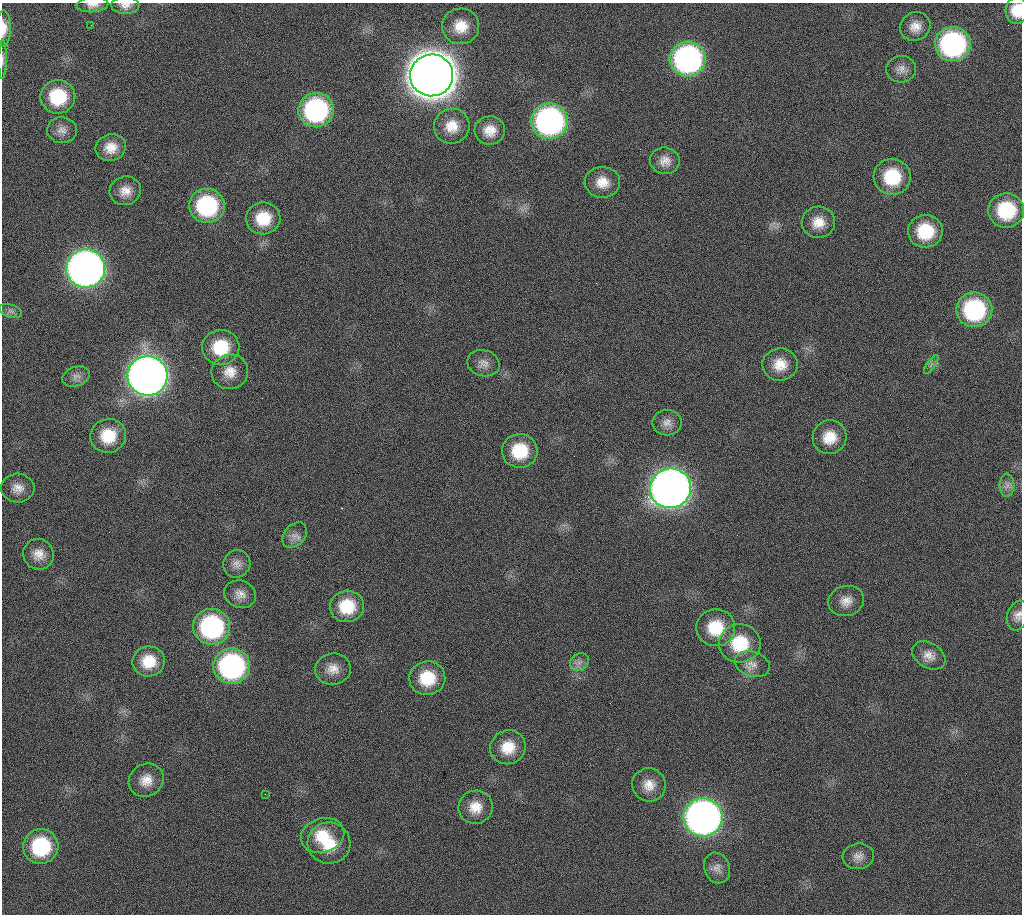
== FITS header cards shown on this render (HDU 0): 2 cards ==
NAXIS1  =                 1020 / length of data axis 1
NAXIS2  =                 912  / length of data axis 2

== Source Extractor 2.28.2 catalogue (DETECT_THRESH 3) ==
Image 1020 x 912 px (HDU 0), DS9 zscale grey, 1 PNG px = 1 image px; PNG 1024 x 916 px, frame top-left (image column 1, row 912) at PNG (2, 3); each listed source drawn as its Kron ellipse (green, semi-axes under 4 px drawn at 4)
Background 272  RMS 17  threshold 51.1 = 3 sigma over >= 5 px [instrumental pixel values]
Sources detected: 73; all 73 listed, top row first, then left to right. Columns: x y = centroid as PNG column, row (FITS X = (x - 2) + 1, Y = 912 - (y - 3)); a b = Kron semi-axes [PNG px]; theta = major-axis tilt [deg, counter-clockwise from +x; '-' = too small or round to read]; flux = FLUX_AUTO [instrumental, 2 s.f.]
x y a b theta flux
92 5 16 7 4 7.5e+03
125 5 14 8 0 8.1e+03
1017 10 13 11 86 2.3e+04
91 25 2 2 - 6.1e+03
461 26 18 18 - 2.6e+04
915 26 15 14 - 1.4e+04
4 28 18 7 -90 1.3e+04
953 44 18 17 - 2.5e+05
688 59 18 17 - 3.5e+05
3 60 19 4 89 3.8e+03
901 69 15 13 5 1.0e+04
432 75 21 21 - 4.7e+06
58 97 17 16 - 5.9e+04
316 110 18 17 - 2.0e+05
549 121 18 17 - 3.6e+05
452 126 18 17 - 2.3e+04
62 130 15 13 -12 1.1e+04
490 130 15 14 - 1.8e+04
111 148 15 13 19 1.8e+04
665 161 15 13 -8 1.2e+04
892 177 18 18 - 5.9e+04
602 182 18 15 -1 1.9e+04
125 191 16 14 17 1.5e+04
207 206 18 17 - 1.2e+05
1006 210 18 17 - 7.7e+04
263 218 17 16 - 3.6e+04
818 222 16 16 - 2.0e+04
925 231 17 16 - 5.5e+04
86 268 19 19 - 1.1e+06
974 310 18 17 - 1.4e+05
11 311 12 6 -18 4.8e+03
221 347 18 17 - 5.1e+04
483 363 16 13 -15 1.0e+04
780 364 17 16 - 2.3e+04
931 364 11 2 55 2.4e+03
230 372 18 17 - 2.0e+04
76 376 14 9 21 7.7e+03
147 376 20 19 - 1.6e+06
667 423 15 13 0 1.0e+04
108 436 18 17 - 3.9e+04
830 437 17 16 - 2.6e+04
520 451 17 17 - 4.8e+04
1007 485 11 7 -89 6.3e+03
18 488 17 14 -3 1.3e+04
670 488 20 19 - 1.5e+06
294 535 14 10 48 8.6e+03
39 554 16 15 - 1.5e+04
237 564 14 13 - 1.0e+04
240 594 16 13 -18 1.2e+04
846 601 18 15 15 1.5e+04
347 606 17 16 - 4.2e+04
1018 616 15 10 73 8.9e+03
212 627 18 18 - 1.8e+05
716 628 19 18 - 4.7e+04
740 643 21 19 3 5.8e+04
929 655 18 12 -30 1.2e+04
149 661 16 15 - 3.0e+04
579 662 10 8 35 6.4e+03
752 664 18 12 -18 1.3e+04
232 666 18 18 - 2.6e+05
333 669 18 15 7 1.6e+04
427 678 18 17 - 4.4e+04
508 747 18 17 - 2.8e+04
146 780 18 16 32 1.8e+04
649 785 17 16 - 1.8e+04
265 794 3 2 - 1.9e+03
475 807 17 16 - 2.1e+04
703 817 19 19 - 9.0e+05
323 835 22 17 18 3.4e+04
329 843 21 20 - 3.9e+04
41 846 17 17 - 8.7e+04
858 856 16 13 7 1.0e+04
717 868 15 12 -70 9.7e+03
At the frame edge (FLAGS 8, measured only in part): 6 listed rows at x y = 92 5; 125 5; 1017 10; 4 28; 3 60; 1018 616